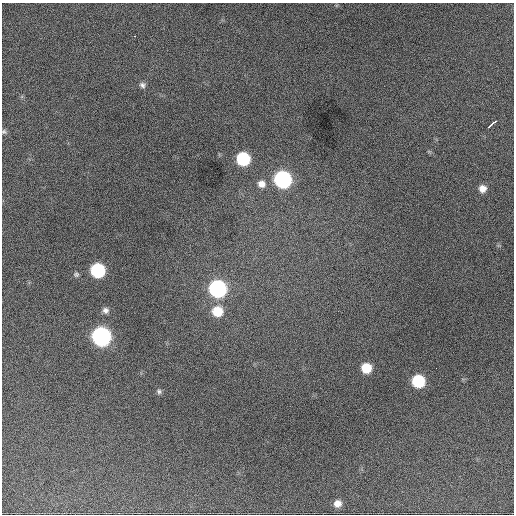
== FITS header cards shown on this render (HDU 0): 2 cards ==
NAXIS1  =                  512 / Axis length
NAXIS2  =                  512 / Axis length

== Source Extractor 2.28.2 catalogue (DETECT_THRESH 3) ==
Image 512 x 512 px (HDU 0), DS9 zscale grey, 1 PNG px = 1 image px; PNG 516 x 516 px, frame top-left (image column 1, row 512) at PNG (2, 3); no overlay
Background 1180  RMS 34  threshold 101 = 3 sigma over >= 5 px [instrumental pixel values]
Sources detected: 19; all 19 listed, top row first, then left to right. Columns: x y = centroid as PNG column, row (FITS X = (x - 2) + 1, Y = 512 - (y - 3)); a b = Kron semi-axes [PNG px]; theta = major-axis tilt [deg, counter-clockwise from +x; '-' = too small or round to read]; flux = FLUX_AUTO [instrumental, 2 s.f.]
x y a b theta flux
135 36 3 2 - 12000
142 85 8 7 - 7200
492 123 12 3 39 21000
4 132 6 6 - 4200
243 159 9 8 - 190000
282 179 9 9 - 540000
261 184 10 10 - 18000
482 189 8 8 - 17000
98 270 9 9 - 250000
76 274 7 6 - 4700
217 289 9 9 - 580000
105 310 8 7 - 9100
217 311 10 9 - 60000
101 336 9 9 - 930000
366 368 8 8 - 53000
436 368 2 2 - 4500
418 381 8 8 - 150000
159 391 7 6 - 5000
337 503 8 8 - 18000
At the frame edge (FLAGS 8, measured only in part): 1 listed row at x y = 4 132